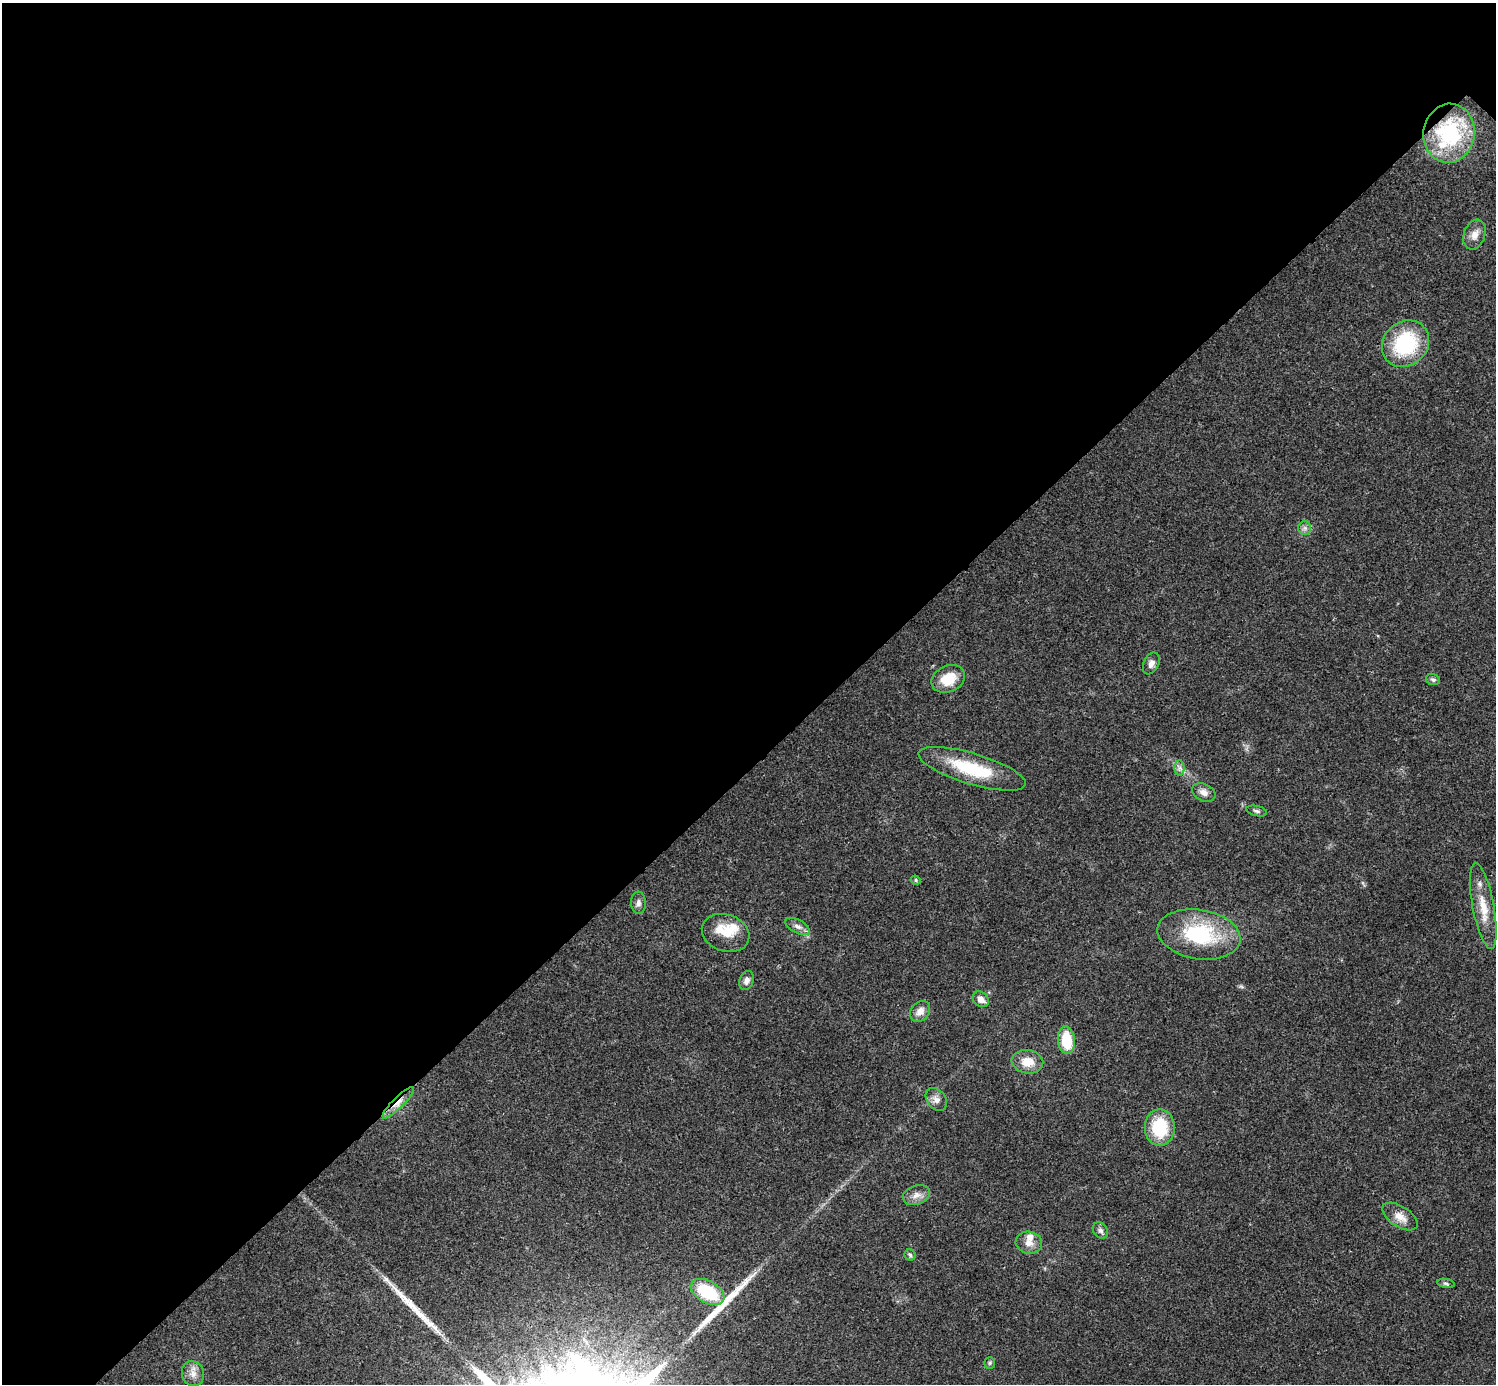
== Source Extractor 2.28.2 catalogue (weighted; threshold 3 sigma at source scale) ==
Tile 5 of 4 x 4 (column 1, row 2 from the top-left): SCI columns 22-1515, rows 3071-4452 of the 5999 x 5999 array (HDU 1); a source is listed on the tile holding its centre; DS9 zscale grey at full resolution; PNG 1498 x 1386 px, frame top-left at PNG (2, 3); each listed source drawn as its Kron ellipse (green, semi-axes under 4 px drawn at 4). Shown black and unused: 55% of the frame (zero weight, under 3 of 4 exposures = <1% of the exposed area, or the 3 px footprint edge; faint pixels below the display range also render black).
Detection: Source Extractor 2.28.2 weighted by HDU 2 'WHT'; one run over the whole footprint, this tile lists its part. Background 0.0205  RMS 0.0041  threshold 0.0182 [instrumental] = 3 sigma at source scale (4.5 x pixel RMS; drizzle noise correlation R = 1.50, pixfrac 1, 0.05/0.05 arcsec/px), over >= 5 px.
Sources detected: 39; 2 long thin detections or spike segments (spike, bleed or trail) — neither listed nor drawn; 3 inside a brighter listed object's ellipse — not listed separately; the other 34 listed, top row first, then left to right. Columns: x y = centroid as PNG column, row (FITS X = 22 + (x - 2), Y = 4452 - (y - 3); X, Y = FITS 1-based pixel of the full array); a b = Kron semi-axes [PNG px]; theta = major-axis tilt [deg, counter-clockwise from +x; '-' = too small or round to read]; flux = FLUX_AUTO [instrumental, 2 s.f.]
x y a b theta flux
1449 133 30 25 82 42
1475 235 15 10 69 3.6
1405 344 25 22 42 34
1305 528 7 6 - 1.3
1151 663 11 7 65 2.2
948 679 17 13 24 9.7
1433 680 7 5 -13 0.94
1180 768 7 5 90 1.3
972 769 56 15 -17 24
1204 792 12 8 -26 2.7
1257 811 10 5 -13 1.1
916 880 5 4 - 0.57
638 903 11 7 -87 1.7
1483 906 43 10 -79 9.3
797 926 14 6 -27 2.1
726 933 24 18 -19 8.1
1199 934 42 24 -9 35
746 981 10 7 71 1.9
981 999 9 7 -41 2.8
920 1011 11 9 49 3.2
1066 1040 14 8 -83 14
1027 1062 16 11 -8 6.6
936 1099 12 9 -52 2.6
398 1103 21 5 45 3.4
1160 1127 18 15 -89 20
916 1195 14 9 20 3.1
1400 1217 20 10 -33 4.4
1100 1231 9 6 -51 1.3
1029 1243 13 11 -11 3.6
910 1255 5 5 - 0.8
1446 1283 9 4 -10 0.74
708 1292 18 11 -30 22
990 1363 6 5 - 0.65
193 1374 12 11 - 3.4
Overlapping masked pixels (flux is a lower limit): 2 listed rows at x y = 1449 133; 398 1103